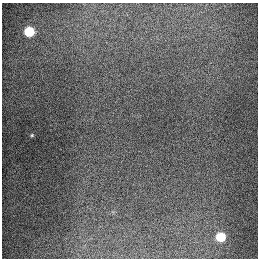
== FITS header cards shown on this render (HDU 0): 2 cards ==
NAXIS1  =                  256
NAXIS2  =                  256

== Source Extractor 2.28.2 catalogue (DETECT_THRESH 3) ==
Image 256 x 256 px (HDU 0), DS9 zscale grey, 1 PNG px = 1 image px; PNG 260 x 260 px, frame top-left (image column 1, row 256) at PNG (2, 3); no overlay
Background 1290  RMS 26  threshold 78.2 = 3 sigma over >= 5 px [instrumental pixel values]
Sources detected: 3; all 3 listed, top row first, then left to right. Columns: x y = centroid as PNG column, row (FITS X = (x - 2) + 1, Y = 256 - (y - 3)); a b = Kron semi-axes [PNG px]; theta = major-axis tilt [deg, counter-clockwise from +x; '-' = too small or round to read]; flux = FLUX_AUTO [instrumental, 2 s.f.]
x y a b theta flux
29 32 6 6 - 84000
32 135 5 4 - 2100
221 237 6 6 - 63000